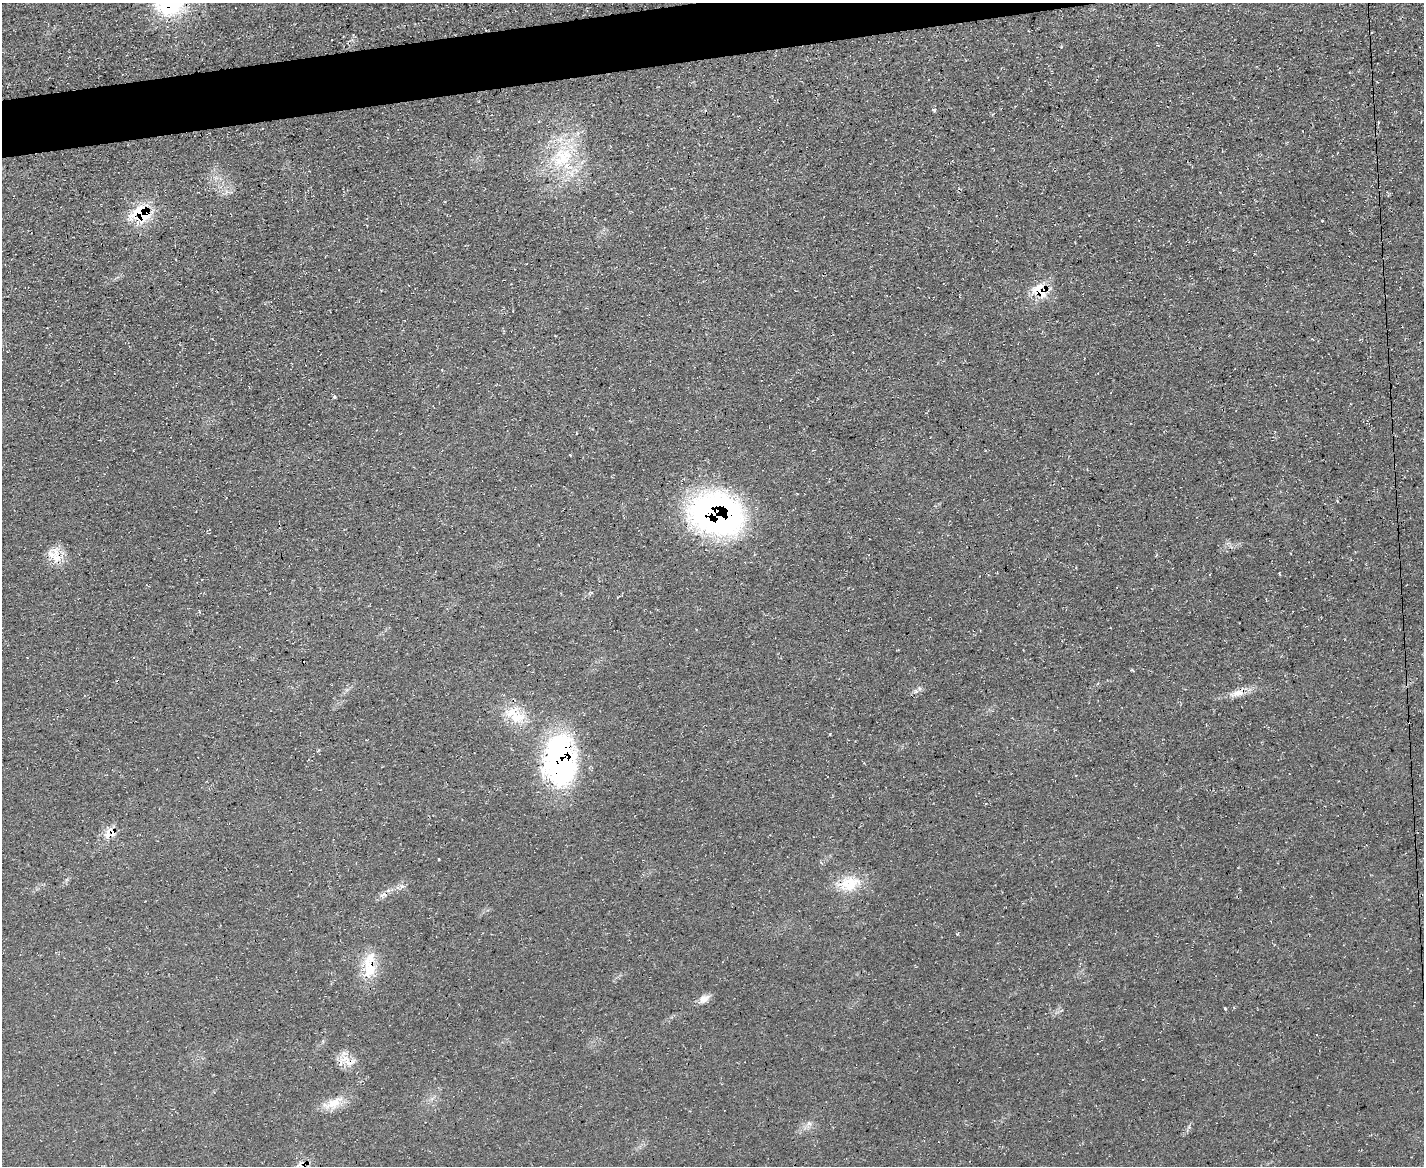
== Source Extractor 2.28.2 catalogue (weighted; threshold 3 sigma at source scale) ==
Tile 8 of 3 x 4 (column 2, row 3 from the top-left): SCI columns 1552-2973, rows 1165-2328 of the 4639 x 4657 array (HDU 1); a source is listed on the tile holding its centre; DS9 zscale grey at full resolution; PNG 1426 x 1168 px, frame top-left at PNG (2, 3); no overlay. Shown black and unused: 3% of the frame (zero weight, under 3 of 4 exposures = <1% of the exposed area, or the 3 px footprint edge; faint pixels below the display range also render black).
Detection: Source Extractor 2.28.2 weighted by HDU 2 'WHT'; one run over the whole footprint, this tile lists its part. Background 0.0628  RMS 0.0072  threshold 0.0322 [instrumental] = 3 sigma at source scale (4.5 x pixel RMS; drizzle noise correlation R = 1.50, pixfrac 1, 0.05/0.05 arcsec/px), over >= 5 px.
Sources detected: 31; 1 cosmic-ray / hot-pixel residue — not listed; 4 inside a brighter listed object's ellipse — not listed separately; the other 26 listed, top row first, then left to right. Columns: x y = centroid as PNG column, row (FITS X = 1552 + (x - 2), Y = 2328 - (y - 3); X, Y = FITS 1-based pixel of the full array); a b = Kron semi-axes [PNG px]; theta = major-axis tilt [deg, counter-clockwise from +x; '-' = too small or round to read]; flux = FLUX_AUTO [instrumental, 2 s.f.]
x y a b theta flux
169 3 35 33 1 69
934 110 5 4 - 1
1378 123 4 3 - 1.2
563 157 35 26 44 47
141 214 26 21 -1 31
1322 221 3 2 - 0.7
1039 290 25 15 -36 16
334 397 5 4 - 1.5
716 514 51 37 -14 240
54 555 24 15 -51 13
1280 574 4 3 - 0.62
591 592 5 3 - 0.67
916 691 7 4 19 1.5
1237 693 25 8 10 8.1
514 717 33 17 -63 21
559 761 51 32 89 180
107 835 11 6 77 6.5
438 859 3 3 - 1.4
848 884 30 19 14 21
369 963 32 15 74 21
704 999 15 9 31 4.9
1225 1008 3 3 - 0.99
348 1063 16 7 -16 6.8
333 1104 27 13 20 12
809 1123 8 5 -44 1.9
298 1165 20 4 40 4
Overlapping masked pixels (flux is a lower limit): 9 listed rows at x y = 169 3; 141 214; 1039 290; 716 514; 54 555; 559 761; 107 835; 369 963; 348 1063
Isophote crosses this tile's border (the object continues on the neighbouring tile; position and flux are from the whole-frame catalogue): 2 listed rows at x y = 169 3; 298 1165
Unlisted compact peaks at least as high as the median listed source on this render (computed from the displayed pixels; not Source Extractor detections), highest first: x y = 830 734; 957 934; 402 886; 1132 670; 1061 47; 1189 1127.